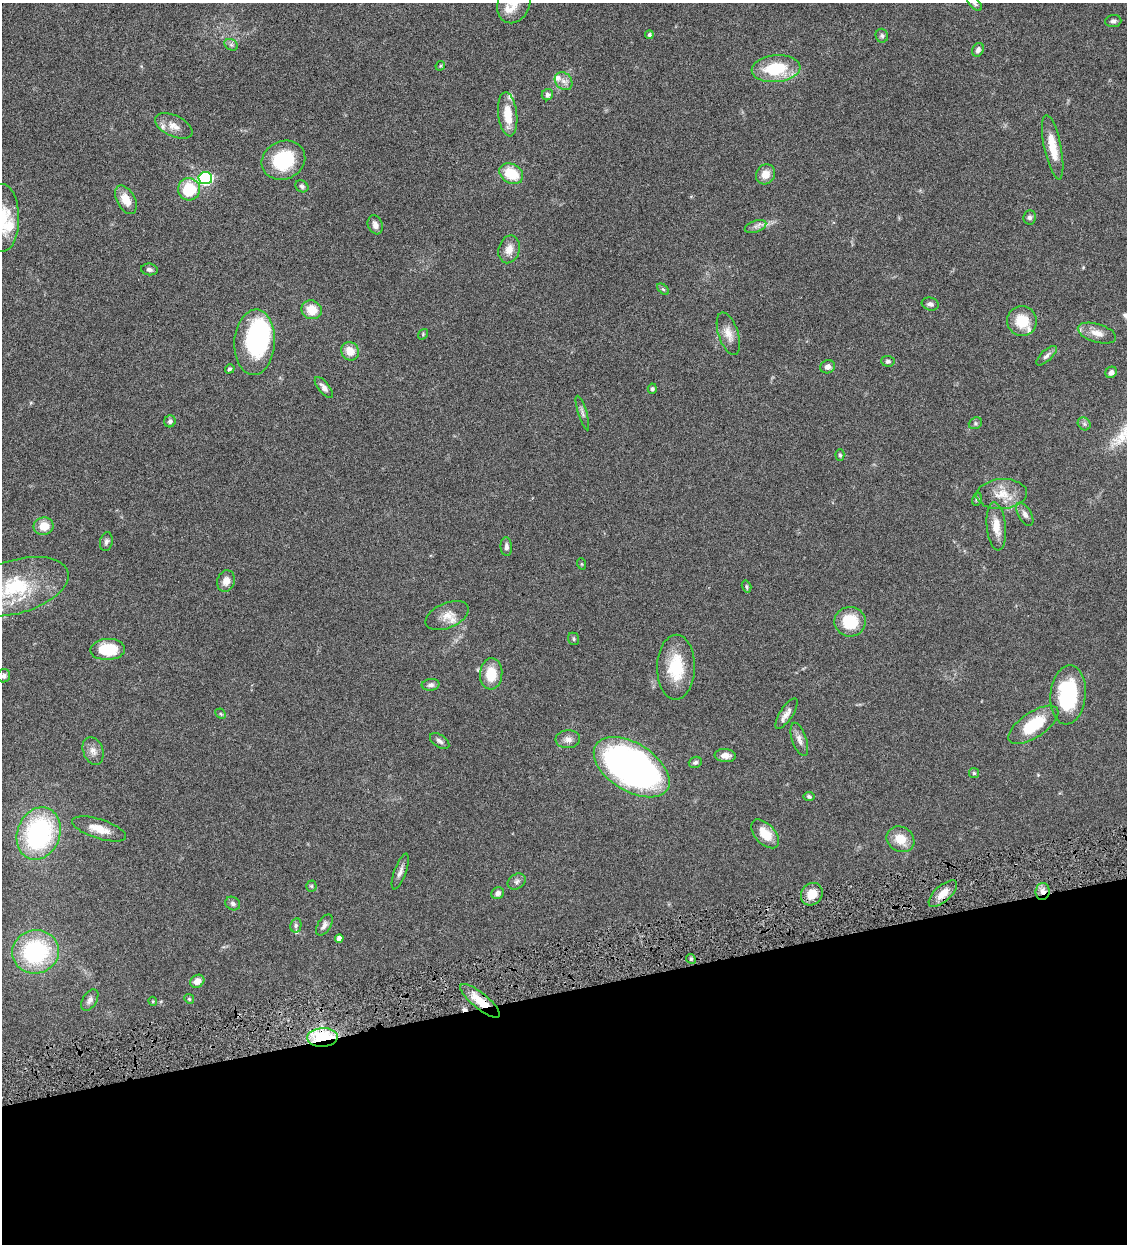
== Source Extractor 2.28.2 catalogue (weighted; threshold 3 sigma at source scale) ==
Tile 14 of 4 x 4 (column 2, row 4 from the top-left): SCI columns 1389-2513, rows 3-1244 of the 4910 x 4972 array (HDU 1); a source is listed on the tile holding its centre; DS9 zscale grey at full resolution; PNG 1129 x 1246 px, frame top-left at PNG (2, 3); each listed source drawn as its Kron ellipse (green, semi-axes under 4 px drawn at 4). Shown black and unused: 20% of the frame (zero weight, under 4 of 8 exposures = <1% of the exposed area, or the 3 px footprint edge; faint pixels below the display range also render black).
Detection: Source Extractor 2.28.2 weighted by HDU 2 'WHT'; one run over the whole footprint, this tile lists its part. Background 0.0431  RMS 0.0036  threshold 0.0146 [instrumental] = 3 sigma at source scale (4.09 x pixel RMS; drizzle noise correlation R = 1.36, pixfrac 0.8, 0.05/0.05 arcsec/px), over >= 5 px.
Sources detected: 113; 1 inside a brighter object's white glare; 1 cosmic-ray / hot-pixel residue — neither listed nor drawn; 8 inside a brighter listed object's ellipse — not listed separately; the other 103 listed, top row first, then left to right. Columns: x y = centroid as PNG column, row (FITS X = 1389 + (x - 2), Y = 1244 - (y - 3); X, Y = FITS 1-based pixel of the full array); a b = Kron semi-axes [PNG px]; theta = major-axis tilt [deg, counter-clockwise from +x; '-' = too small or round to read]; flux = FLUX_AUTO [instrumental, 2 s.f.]
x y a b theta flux
514 3 21 16 68 5.7
974 3 9 5 -47 0.74
1113 21 8 6 6 0.91
649 35 4 4 - 0.65
882 36 7 6 - 0.7
231 45 7 5 -29 0.75
978 50 7 5 65 1.2
440 66 5 4 - 0.36
776 69 24 13 5 15
564 81 10 8 -48 1.8
547 95 6 5 - 0.93
508 114 22 9 -84 6.7
174 126 20 10 -26 3.1
1053 147 33 8 -78 6.7
283 160 22 19 26 16
511 174 12 9 -30 9
766 174 10 9 - 3.4
205 178 7 6 - 47
302 186 7 5 -33 0.73
189 189 11 11 - 12
126 200 15 9 -61 4.6
1030 217 7 6 - 0.86
2 218 34 17 -90 11
375 225 10 7 -69 1.7
755 226 11 5 21 1.2
509 249 14 10 74 3.2
149 269 8 6 -7 1
663 289 7 4 -44 0.49
930 304 8 6 -14 1
312 310 10 9 - 5.5
1022 321 15 14 - 8.1
1097 333 20 9 -16 3.2
423 334 6 4 51 0.42
728 334 22 10 -72 3.3
255 342 33 20 87 39
350 351 9 8 - 4
1047 356 13 5 43 1.2
888 361 7 5 -3 0.72
828 367 7 6 - 1.4
230 369 5 4 - 0.87
1111 372 6 5 - 1.2
324 387 13 5 -51 1.4
652 389 5 4 - 0.65
582 413 18 3 -73 1
170 421 6 5 - 0.81
975 423 7 5 21 0.62
1084 424 7 5 -45 0.74
840 455 6 4 -88 0.51
1002 494 25 15 4 6.3
977 499 7 4 79 0.6
1025 514 13 6 -61 1.3
43 526 10 8 10 4.7
996 526 24 9 -84 4.7
106 542 9 6 77 1
506 547 9 6 -85 1.1
582 564 6 3 -71 0.3
226 581 11 8 75 2.5
746 586 6 4 -74 0.5
16 587 54 26 16 25
447 616 23 12 23 4.2
850 622 15 15 - 11
573 639 6 5 - 0.55
108 649 17 10 3 11
676 667 32 19 89 13
491 674 15 11 86 7.5
4 676 7 6 - 1
431 685 9 6 4 1
1068 695 29 17 85 25
221 714 6 4 -45 0.41
786 714 17 6 56 2
1033 725 29 12 34 14
568 739 12 9 4 1.9
799 739 17 7 -72 1.9
440 741 11 6 -34 1.1
93 751 14 10 -70 2.2
725 755 10 6 -4 2.2
695 762 7 5 20 0.82
632 767 42 24 -32 150
974 773 5 5 - 0.43
809 797 5 4 - 0.61
99 829 28 9 -18 4.8
39 833 27 21 69 50
765 834 17 10 -46 5.6
900 839 14 12 -30 5.6
400 872 19 6 70 1.6
517 882 10 7 34 1.1
311 886 5 5 - 0.5
1043 891 8 7 - 1.8
498 893 6 5 - 1.2
812 894 12 10 54 5
943 894 17 8 43 3.7
233 903 8 6 -33 0.91
296 925 7 5 78 0.8
324 925 12 6 58 1.4
339 939 4 4 - 2
35 952 23 21 11 34
691 959 5 4 - 0.48
197 981 7 6 - 2.5
189 999 5 4 - 0.39
90 1000 12 7 58 1.5
153 1001 4 3 - 0.35
480 1001 24 8 -40 6.4
322 1037 15 9 3 30
Overlapping masked pixels (flux is a lower limit): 3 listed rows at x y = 1043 891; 480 1001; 322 1037
Isophote crosses this tile's border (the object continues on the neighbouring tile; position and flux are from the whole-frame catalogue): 4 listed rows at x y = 514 3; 974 3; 2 218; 16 587